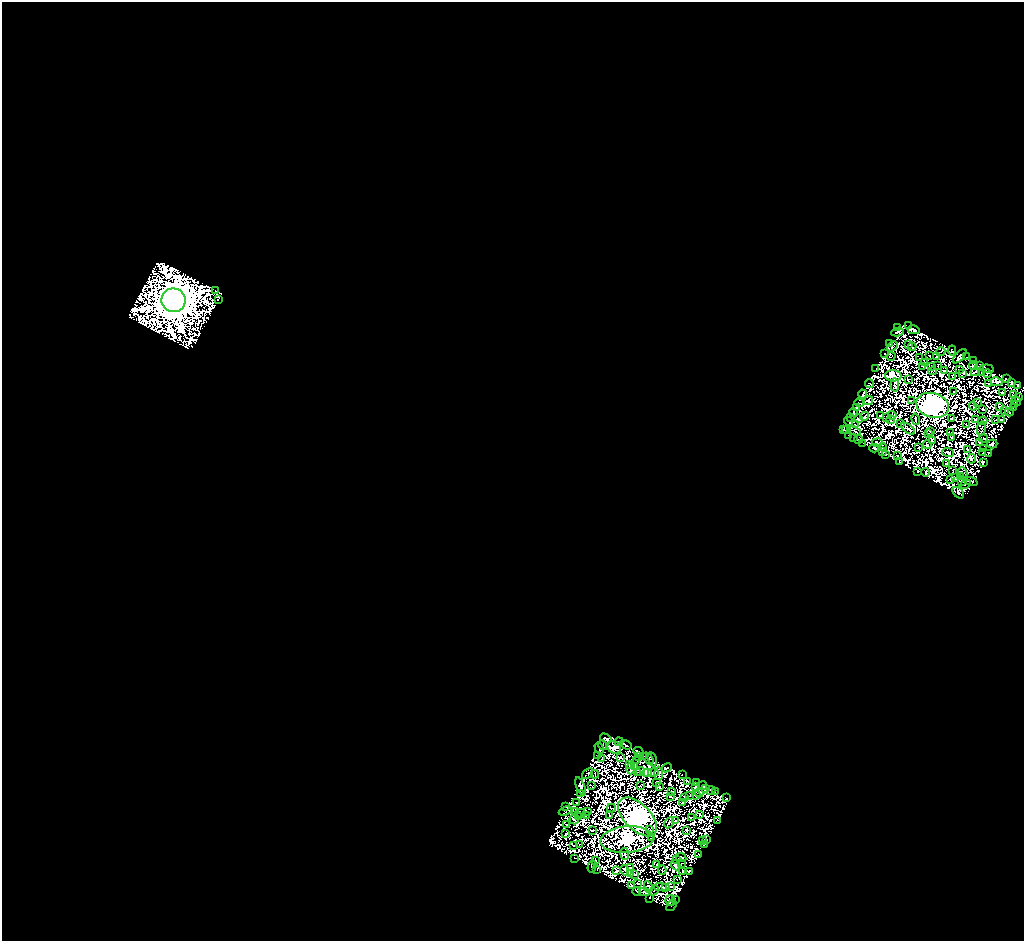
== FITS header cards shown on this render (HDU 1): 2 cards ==
NAXIS1  =                 1022
NAXIS2  =                  939

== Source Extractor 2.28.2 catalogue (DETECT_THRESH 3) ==
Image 1022 x 939 px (HDU 1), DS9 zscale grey, 1 PNG px = 1 image px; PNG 1026 x 943 px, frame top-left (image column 1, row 939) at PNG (2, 2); each listed source drawn as its Kron ellipse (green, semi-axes under 4 px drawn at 4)
Background 2.12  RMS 0.0011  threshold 0.00331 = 3 sigma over >= 5 px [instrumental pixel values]
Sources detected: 563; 325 with non-positive FLUX_AUTO (blend fragments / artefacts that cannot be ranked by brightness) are neither listed nor drawn; the other 238 listed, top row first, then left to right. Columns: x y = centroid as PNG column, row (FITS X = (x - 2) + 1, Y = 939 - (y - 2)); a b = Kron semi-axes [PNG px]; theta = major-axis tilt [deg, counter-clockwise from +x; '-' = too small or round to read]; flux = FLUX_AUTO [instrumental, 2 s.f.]
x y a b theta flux
215 291 3 2 - 1.7e+01
218 299 3 2 - 5.1e+01
173 300 12 12 - 3.4e+06
909 326 2 2 - 3.8e+01
898 327 2 2 - 1.9e+01
914 330 6 4 -10 2.0e+02
897 332 6 3 11 1.6e+02
890 344 3 2 - 1.4e+01
908 345 2 2 - 4.3e+01
892 346 6 2 41 2.7e+01
912 347 4 2 - 3.4e+01
952 350 5 2 - 4.9e+00
941 352 5 2 - 1.2e+01
884 353 3 2 - 2.2e+01
891 356 4 2 - 2.4e+01
929 356 2 2 - 2.6e+01
960 356 9 3 46 1.0e+02
937 357 3 2 - 1.6e+01
966 357 3 2 - 1.1e+02
920 358 4 2 - 5.8e+01
974 360 2 2 - 1.7e+01
925 362 3 2 - 3.6e+01
938 365 3 2 - 4.4e+01
974 365 4 2 - 7.9e+00
980 365 4 2 - 5.2e+01
923 366 4 2 - 3.1e+01
932 366 2 2 - 5.2e+01
876 368 2 2 - 5.6e+01
960 369 3 2 - 1.2e+01
987 369 7 3 -7 1.6e+00
933 371 4 2 - 6.3e+01
944 371 3 2 - 4.1e+01
975 372 5 2 - 4.2e+01
963 373 3 2 - 2.1e+01
981 373 2 2 - 1.6e+01
987 373 4 2 - 2.3e+01
893 376 8 5 -3 4.7e+03
952 377 2 2 - 3.7e+01
908 379 2 2 - 1.4e+01
1006 379 3 2 - 5.3e+01
996 382 6 3 -11 2.1e+02
1011 382 4 2 - 8.9e+01
869 383 4 2 - 6.4e+01
989 384 2 2 - 2.8e+00
895 385 6 3 -83 4.5e+01
1018 385 4 3 - 3.6e+02
953 392 2 2 - 2.7e+01
1002 393 3 2 - 5.0e+01
863 394 5 4 - 2.3e+02
1013 395 4 2 - 1.7e+01
1018 397 4 3 - 4.9e+01
911 400 3 2 - 1.6e+01
868 401 5 3 - 4.3e+01
1016 401 5 3 - 1.5e+02
859 403 5 2 - 5.6e+01
977 403 3 2 - 5.1e+01
1014 404 4 3 - 8.2e+01
933 405 16 12 -16 2.1e+05
973 406 4 2 - 1.7e+01
856 407 3 3 - 5.0e+01
999 407 2 2 - 5.4e+01
1013 408 3 2 - 5.2e+01
983 410 3 2 - 8.0e+01
1005 411 3 2 - 1.9e+01
853 412 4 2 - 7.5e+01
1009 412 4 2 - 2.3e+01
881 415 2 2 - 4.4e+01
892 415 4 3 - 6.0e+01
865 416 5 2 - 2.8e+01
886 417 4 2 - 8.1e+01
850 418 3 2 - 7.0e+01
859 419 4 4 - 4.2e+01
916 419 6 2 -77 5.5e+01
951 419 3 2 - 5.1e+01
975 419 3 2 - 1.1e+01
891 420 4 3 - 8.8e+01
995 420 2 2 - 4.2e+01
1001 420 2 2 - 6.2e+01
849 421 4 2 - 8.7e+01
983 421 4 2 - 7.0e+01
901 424 2 2 - 2.9e+01
855 425 4 2 - 2.4e+01
966 425 3 2 - 4.9e+01
981 428 7 2 78 1.7e+00
908 429 8 2 -38 4.5e+00
843 430 3 3 - 3.8e+01
846 430 4 2 - 5.1e+01
854 431 7 3 -21 2.6e+01
931 431 3 2 - 1.7e+01
950 432 4 2 - 1.6e+01
928 434 2 2 - 1.8e+01
848 435 2 2 - 5.6e+01
853 437 3 2 - 4.1e+01
952 438 4 2 - 4.5e+01
983 438 4 2 - 3.2e+01
858 439 4 2 - 4.2e+00
932 440 4 2 - 2.8e+01
980 442 3 2 - 4.4e+01
863 443 2 2 - 9.2e+00
877 443 5 2 - 1.2e+01
992 444 5 3 - 2.1e+02
927 445 4 3 - 2.0e+01
883 447 4 3 - 1.3e+02
919 447 2 2 - 2.8e+01
874 448 5 3 - 1.4e+02
967 449 3 2 - 3.1e+01
984 449 3 2 - 3.8e+01
883 452 3 2 - 1.6e+01
948 453 6 3 -20 1.2e+01
983 453 2 2 - 5.0e+01
989 453 3 2 - 2.7e+01
886 455 3 2 - 1.1e+01
897 456 2 2 - 2.2e+01
971 459 5 2 - 2.4e+01
899 461 3 2 - 1.5e+01
983 462 4 3 - 8.4e+01
946 464 3 2 - 7.1e+01
953 471 3 2 - 5.4e+01
917 472 3 2 - 1.4e+01
926 472 4 2 - 2.9e+01
963 473 5 2 - 5.9e+00
960 476 2 2 - 5.0e+01
956 478 4 2 - 4.6e+01
951 480 4 2 - 1.6e+01
961 481 3 2 - 3.1e+01
971 481 6 3 -22 3.7e+01
965 484 6 2 26 3.7e-01
958 493 6 4 -47 2.2e+01
606 738 6 3 -31 1.1e+02
619 742 4 2 - 3.9e+01
603 745 5 2 - 7.4e+01
626 745 6 3 -33 1.7e+01
614 747 7 6 - 4.4e+02
599 748 6 3 -61 1.9e+02
638 752 5 3 - 9.0e+01
598 756 3 2 - 4.8e+01
638 756 3 2 - 1.5e+01
643 756 2 2 - 4.1e+01
620 757 3 2 - 6.2e+00
648 758 6 3 -52 2.5e+00
602 759 2 2 - 3.4e+01
636 760 3 2 - 3.0e+01
652 760 8 3 -76 1.0e+02
629 764 3 2 - 9.8e+01
635 767 2 2 - 1.4e+01
631 768 6 2 89 2.7e+01
667 768 5 2 - 1.7e+01
641 772 4 2 - 2.5e+01
637 773 2 2 - 2.4e+01
647 773 5 4 - 5.1e+01
653 773 5 2 - 4.4e+01
659 773 6 3 -89 9.6e+01
587 774 6 2 39 4.3e+00
595 774 4 2 - 4.3e+01
682 774 2 2 - 6.3e+00
688 781 3 2 - 4.2e+01
657 782 3 2 - 7.4e+01
696 782 3 2 - 2.9e+01
581 786 10 4 -69 7.4e+01
591 786 3 2 - 8.2e+00
640 786 3 2 - 5.5e+01
703 786 4 2 - 5.5e+01
659 787 2 2 - 4.1e+01
695 787 3 2 - 5.6e+01
706 789 3 2 - 3.4e+01
711 791 4 3 - 1.4e+02
672 792 4 3 - 3.4e+01
715 792 4 2 - 4.3e+01
581 793 2 2 - 6.2e+01
699 793 4 3 - 7.0e+01
696 795 4 3 - 1.1e+00
671 796 3 2 - 5.4e+01
689 796 4 2 - 2.5e+00
684 798 2 2 - 6.2e+01
726 798 3 2 - 3.1e+01
576 803 2 2 - 2.8e+01
682 803 3 2 - 2.8e-01
566 807 2 2 - 2.9e+01
611 808 4 2 - 3.8e+01
565 811 7 3 21 1.5e+01
576 811 3 2 - 9.3e+00
587 812 2 2 - 9.3e+00
580 813 5 2 - 6.8e+01
700 814 4 2 - 1.7e+01
586 815 2 2 - 4.8e+01
610 816 3 2 - 1.2e+01
579 817 3 3 - 1.8e+01
637 817 24 13 -45 2.3e+05
691 817 3 2 - 7.4e+01
574 820 5 2 - 3.1e+01
718 820 4 2 - 5.5e+01
675 821 3 2 - 1.0e+02
669 823 6 2 60 6.7e+00
566 824 2 2 - 4.5e+01
592 830 2 2 - 6.2e+01
650 830 3 2 - 5.6e+01
687 830 3 3 - 9.8e+01
566 834 4 2 - 6.5e+01
651 838 3 2 - 4.4e+01
707 839 3 2 - 1.4e+01
627 840 26 13 5 4.2e+04
702 840 2 2 - 3.5e+01
580 844 2 2 - 1.6e+01
705 845 3 2 - 6.6e+00
574 846 2 2 - 7.7e+00
625 854 6 2 -82 8.9e+01
699 854 3 2 - 3.9e+01
681 857 5 2 - 4.5e+01
575 858 3 2 - 6.9e+01
676 859 2 2 - 6.6e+01
595 860 3 2 - 4.8e+01
657 864 2 2 - 4.4e+01
681 864 3 2 - 1.7e+01
676 865 6 4 -52 5.9e+02
592 867 6 3 73 9.3e+01
630 868 3 2 - 5.2e+00
597 869 3 2 - 2.6e+01
617 870 3 2 - 4.6e+01
625 870 5 2 - 2.6e+01
662 870 5 2 - 1.2e+01
689 871 3 2 - 5.3e+01
683 872 3 3 - 7.2e+01
631 873 3 3 - 4.7e+01
635 874 3 2 - 2.1e+01
677 880 2 2 - 2.0e+00
638 883 3 2 - 4.2e+01
632 885 4 3 - 3.3e+01
671 886 2 2 - 2.5e+01
648 887 6 2 -78 8.8e+01
660 887 6 2 0 7.2e+00
665 888 4 2 - 2.3e+01
654 890 5 2 - 1.0e+01
637 892 4 2 - 7.4e+01
644 892 5 3 - 1.3e+01
649 898 3 2 - 1.5e+01
675 899 2 2 - 1.3e+01
670 900 5 4 - 9.9e+01
671 905 6 2 51 8.8e+01
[325 non-positive-flux detections neither listed nor drawn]